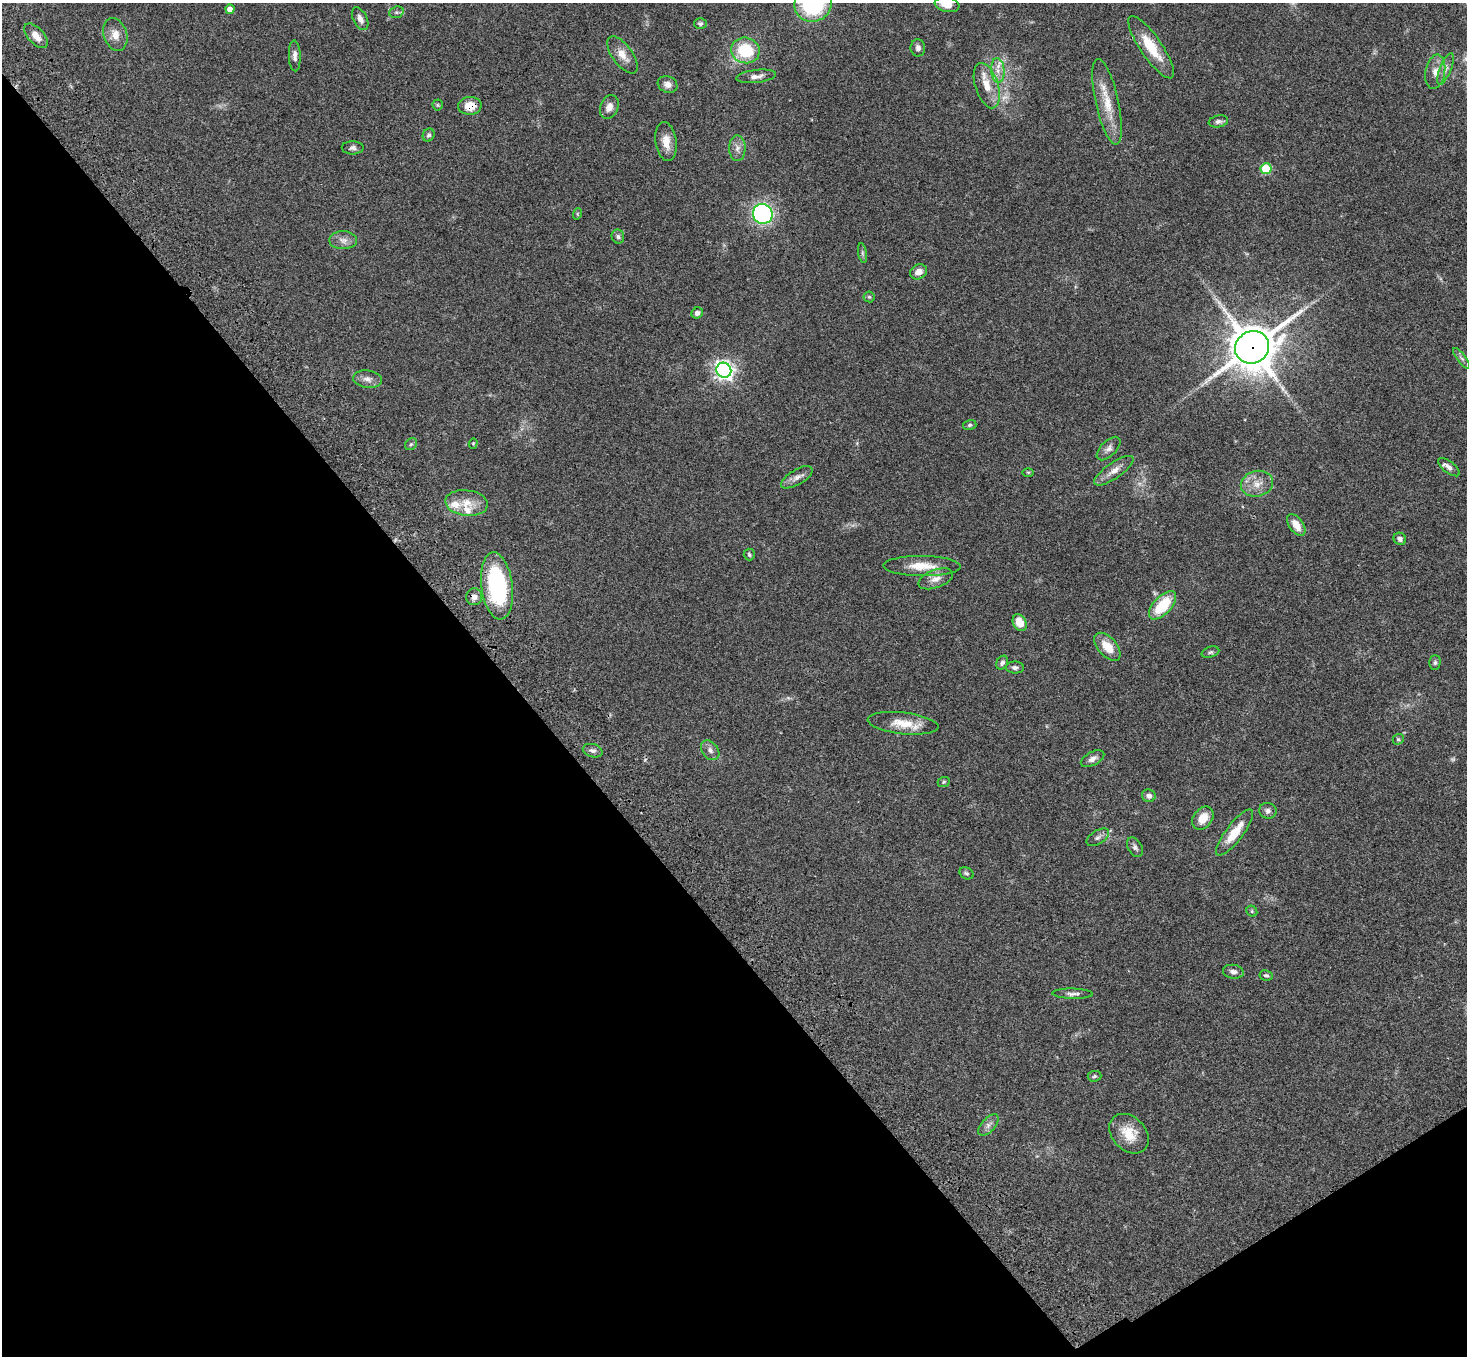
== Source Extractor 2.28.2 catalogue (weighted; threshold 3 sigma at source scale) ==
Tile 14 of 4 x 4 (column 2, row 4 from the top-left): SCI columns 1573-3037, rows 377-1730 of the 6070 x 6030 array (HDU 1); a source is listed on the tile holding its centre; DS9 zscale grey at full resolution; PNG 1469 x 1358 px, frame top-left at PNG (2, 3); each listed source drawn as its Kron ellipse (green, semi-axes under 4 px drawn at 4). Shown black and unused: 37% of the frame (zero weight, under 3 of 4 exposures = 6% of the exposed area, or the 3 px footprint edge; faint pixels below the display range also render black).
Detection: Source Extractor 2.28.2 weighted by HDU 2 'WHT'; one run over the whole footprint, this tile lists its part. Background 0.0472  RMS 0.0052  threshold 0.0234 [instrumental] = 3 sigma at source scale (4.5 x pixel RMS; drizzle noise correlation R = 1.50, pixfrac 1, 0.05/0.05 arcsec/px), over >= 5 px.
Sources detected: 90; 2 too faint to see at this stretch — neither listed nor drawn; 3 inside a brighter listed object's ellipse — not listed separately; the other 85 listed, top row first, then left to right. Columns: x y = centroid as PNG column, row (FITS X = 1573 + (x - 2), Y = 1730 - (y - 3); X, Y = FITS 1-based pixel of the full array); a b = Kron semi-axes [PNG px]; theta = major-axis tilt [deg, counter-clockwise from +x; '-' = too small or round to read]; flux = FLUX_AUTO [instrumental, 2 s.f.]
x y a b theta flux
813 4 19 17 28 47
947 5 12 7 -11 6.1
230 9 4 4 - 3.5
396 12 7 5 19 1.1
360 19 12 7 -63 2.8
700 24 6 5 - 1.2
115 35 16 11 -71 5.3
36 36 15 8 -47 4.5
1151 47 37 11 -55 15
918 48 8 7 - 2.1
745 50 14 13 - 21
622 55 22 10 -54 6
295 56 15 6 -88 2.5
1445 69 17 5 68 2.5
998 71 12 6 -85 3.7
1435 72 17 10 80 4.4
756 76 20 6 7 3.1
668 84 10 8 -21 3
987 86 23 11 -73 8.9
1107 102 44 11 -77 13
438 105 5 5 - 0.73
470 106 12 9 5 8
609 107 12 8 68 3.7
1218 121 10 6 11 1.6
429 135 7 5 63 1.1
666 142 20 10 -82 5.9
353 148 11 6 0 1.6
737 148 13 8 -88 3.1
1266 169 5 5 - 26
577 214 6 3 72 0.51
763 214 10 9 - 100
618 236 7 6 - 1.2
343 240 14 9 0 3.2
862 253 10 4 -79 1.1
918 272 9 7 28 3.6
869 297 5 5 - 0.81
697 313 6 5 - 1.9
1252 347 17 16 - 1700
1462 358 13 4 -52 1.4
724 370 8 7 - 230
367 379 14 8 -6 3.3
970 425 7 5 18 0.84
473 443 5 4 - 0.5
411 444 7 5 42 0.86
1109 449 15 7 44 2.5
1449 467 13 6 -38 2.3
1114 471 23 8 35 4.8
1028 472 6 4 0 0.57
797 477 17 7 31 3.2
1257 484 16 12 15 6.5
467 503 21 13 -6 8.6
1296 525 12 7 -55 5.9
1400 539 6 6 - 1.7
749 555 6 5 - 0.92
922 566 38 10 -1 11
936 579 18 9 20 4.4
497 586 34 15 -83 55
474 597 8 8 - 2.9
1162 605 17 9 47 19
1020 623 9 6 -63 7.4
1107 647 17 9 -49 8.2
1210 652 9 5 17 1.1
1002 663 7 5 60 1.6
1435 663 7 5 89 1.1
1015 668 9 6 -1 1.7
903 723 35 10 -6 11
1398 739 6 5 - 0.81
710 750 11 8 -51 2.3
593 751 10 6 -15 1.7
1092 759 13 6 28 2.6
944 782 6 5 - 0.77
1149 796 7 6 - 1.9
1268 811 9 8 - 1.8
1203 818 13 9 52 7.3
1235 833 28 8 53 11
1098 837 12 6 32 1.9
1135 847 10 7 -61 1.6
966 873 7 5 -30 0.91
1252 911 6 5 - 0.77
1233 972 10 7 -9 2.3
1266 975 7 5 -10 0.88
1073 994 20 5 -1 2.2
1094 1076 7 5 5 0.87
988 1125 13 6 47 2.4
1129 1134 22 16 -45 11
Overlapping masked pixels (flux is a lower limit): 3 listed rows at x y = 470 106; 1252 347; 474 597
Isophote crosses this tile's border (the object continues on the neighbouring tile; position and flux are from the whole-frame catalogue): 2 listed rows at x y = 813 4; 947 5